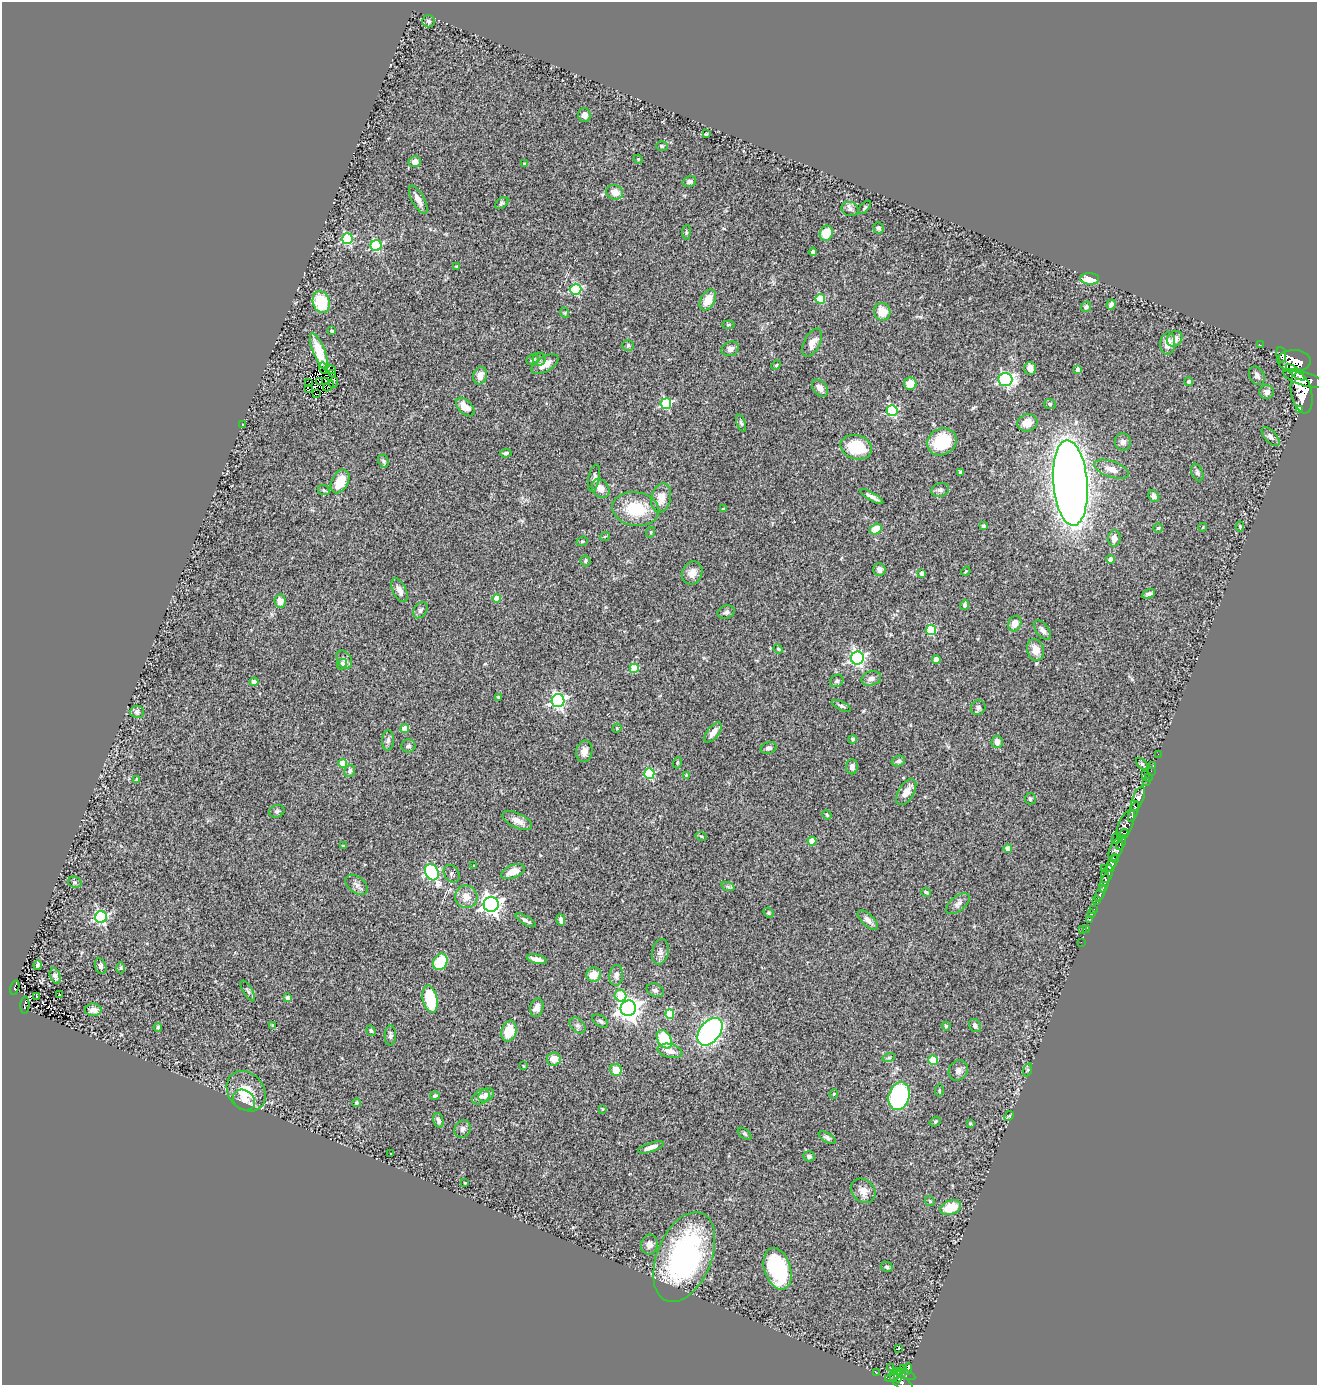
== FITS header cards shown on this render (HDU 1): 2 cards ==
NAXIS1  =                 1315
NAXIS2  =                 1383

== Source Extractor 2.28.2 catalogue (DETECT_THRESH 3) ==
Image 1315 x 1383 px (HDU 1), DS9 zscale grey, 1 PNG px = 1 image px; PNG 1319 x 1387 px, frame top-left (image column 1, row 1383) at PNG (2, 2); each listed source drawn as its Kron ellipse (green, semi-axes under 4 px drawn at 4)
Background 0.729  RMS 0.094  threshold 0.281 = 3 sigma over >= 5 px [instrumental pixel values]
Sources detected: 286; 5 with non-positive FLUX_AUTO (blend fragments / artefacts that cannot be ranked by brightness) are neither listed nor drawn; the other 281 listed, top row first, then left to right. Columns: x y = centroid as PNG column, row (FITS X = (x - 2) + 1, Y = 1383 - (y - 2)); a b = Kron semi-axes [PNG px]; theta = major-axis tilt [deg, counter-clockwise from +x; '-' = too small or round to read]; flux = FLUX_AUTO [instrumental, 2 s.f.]
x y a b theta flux
429 21 6 6 - 13
584 115 7 6 - 29
706 134 3 2 - 5.8
662 146 6 5 - 9.7
638 159 5 4 - 6.1
415 162 6 5 - 39
524 164 4 3 - 5.6
689 182 7 5 14 19
615 192 8 7 - 56
418 200 15 6 -61 45
502 203 7 5 36 11
865 207 8 3 50 9.4
850 209 9 7 -17 21
878 228 6 5 - 12
686 232 7 3 83 8.9
826 233 7 6 - 120
347 239 5 5 - 510
376 245 5 5 - 660
813 252 4 4 - 14
457 267 4 3 - 11
1090 279 9 6 -3 110
576 289 5 5 - 550
820 299 5 5 - 230
708 300 11 7 60 100
321 302 11 8 -72 310
1111 305 5 4 - 20
1086 307 5 4 - 11
882 312 9 8 - 96
565 313 5 3 - 6.1
728 325 6 4 6 7.9
332 331 4 3 - 17
1175 339 8 7 - 39
812 343 15 8 62 57
1168 343 11 7 85 57
628 345 6 5 - 9.8
1260 345 3 2 - 8.6
730 349 9 7 23 26
319 352 20 6 -68 100
1281 355 8 4 -81 560
539 359 6 6 - 15
533 360 6 5 - 14
1294 361 17 11 -1 3600
545 364 15 7 29 66
776 365 5 4 - 7.9
323 368 6 2 -66 2.5
1030 368 6 5 - 38
330 370 6 4 -23 1.6
1078 370 4 4 - 51
1295 372 12 3 -40 1600
332 373 4 2 - 7.7
480 376 9 7 74 59
1257 376 10 7 -61 23
1005 379 7 6 - 1000
1303 379 21 7 -17 5600
320 381 3 2 - 5.5
325 381 4 2 - 8.1
334 382 5 3 - 22
1189 382 4 4 - 18
309 383 3 2 - 1.9
910 384 6 6 - 86
328 386 6 2 44 6
820 388 9 7 -49 36
309 389 3 3 - 12
1266 392 7 6 - 24
1302 393 21 10 -78 6400
316 394 3 2 - 2.8
666 404 5 5 - 500
1050 404 6 5 - 10
465 407 11 6 -45 78
1299 409 3 2 - 130
892 410 5 5 - 610
741 423 9 4 -69 11
1027 423 10 8 17 72
243 424 3 2 - 6.3
1271 437 11 6 -48 22
942 442 15 13 28 260
1123 442 8 8 - 25
856 447 16 12 -16 220
506 453 6 4 5 12
383 461 7 5 -65 12
1111 469 18 8 -18 61
960 472 4 3 - 12
1197 472 9 5 -69 15
594 478 14 5 79 22
340 481 13 8 62 140
1070 483 43 17 -85 8900
601 489 10 8 -52 55
324 490 6 5 - 10
940 490 9 7 17 17
1154 496 6 5 - 26
872 497 13 3 -29 30
661 498 15 9 77 78
636 509 24 17 -9 260
723 509 3 3 - 6.2
983 526 4 4 - 11
1240 526 5 4 - 7.3
1203 527 4 2 - 4.3
1158 528 4 4 - 8.1
876 529 6 5 - 120
651 532 5 3 - 5.9
605 536 5 3 - 4.8
1114 538 8 6 87 46
582 541 6 4 20 8.7
1110 559 4 4 - 45
585 561 5 5 - 9.6
879 570 6 6 - 30
966 571 5 3 - 5.4
692 573 12 10 64 53
922 573 4 3 - 21
399 590 13 6 -64 39
1149 594 7 3 27 16
497 598 4 4 - 92
280 601 7 5 -83 47
965 605 5 4 - 15
420 610 9 6 53 17
726 612 9 6 19 17
1015 624 8 6 65 53
931 630 5 5 - 350
1042 630 11 6 -51 29
778 649 5 4 - 7.5
1035 650 11 8 -73 64
857 658 6 6 - 1500
344 659 10 6 -57 27
936 659 4 4 - 55
342 664 5 5 - 32
634 668 4 4 - 190
871 678 10 7 14 31
837 681 7 5 33 14
254 682 4 4 - 58
499 697 3 3 - 16
558 701 6 6 - 1400
841 706 10 4 -26 13
978 708 7 7 - 21
137 712 7 6 - 16
617 728 5 4 - 6.2
405 729 4 4 - 73
713 732 12 6 52 47
853 739 4 4 - 11
388 741 10 6 88 20
997 742 6 5 - 45
408 746 7 6 - 15
769 748 8 5 18 18
584 751 11 8 80 49
1158 754 2 2 - 17
898 761 7 5 21 14
343 763 4 4 - 140
677 763 5 3 - 7.1
1142 764 7 4 -45 10
1153 765 3 2 - 35
852 767 7 5 -89 29
350 771 6 5 - 18
1151 771 2 2 - 12
649 773 5 5 - 430
1145 774 2 2 - 75
686 775 3 3 - 5
1148 778 3 2 - 35
137 779 4 3 - 17
1146 781 3 2 - 19
906 792 15 7 58 53
1030 799 5 5 - 12
1138 799 13 5 68 1500
277 811 8 6 22 14
1133 811 11 3 71 1300
827 815 5 4 - 6.3
517 821 16 7 -26 48
1126 824 15 7 65 800
1124 834 5 4 - 470
701 836 6 3 -18 7.3
1116 838 6 3 75 130
812 841 4 4 - 120
1121 843 8 4 69 310
344 846 3 2 - 7
1008 848 4 4 - 41
1116 849 12 6 68 1000
1114 858 5 3 - 1300
1112 863 9 4 61 2400
474 866 3 2 - 5.1
1104 868 4 2 - 160
432 872 8 6 -65 800
513 872 12 6 22 81
452 874 9 7 -57 16
1107 874 9 5 68 680
75 882 7 5 -20 13
1104 883 9 4 74 1700
356 885 12 8 -39 29
728 887 7 4 -19 10
926 892 5 3 - 8.4
1100 894 9 3 62 290
466 897 11 11 - 58
1097 901 4 3 - 160
491 904 7 7 - 2900
958 904 14 7 38 30
1094 909 3 3 - 69
768 913 5 4 - 8.5
1092 914 3 2 - 17
101 917 6 6 - 1000
1090 919 2 2 - 4.9
526 920 11 3 -30 19
561 920 6 3 -77 20
868 920 13 6 -43 30
1083 929 2 2 - 3.8
1086 930 3 2 - 5
1081 942 2 2 - 6.7
660 952 13 8 78 29
537 959 10 4 -14 36
440 962 8 7 - 230
37 965 5 3 - 16
101 966 8 5 -71 16
121 968 5 3 - 6.9
594 975 7 7 - 84
616 975 10 7 85 30
55 976 8 5 -69 21
15 988 7 4 77 89
655 990 9 6 -25 18
248 991 12 4 -59 14
59 995 3 3 - 39
37 996 3 2 - 5.8
620 996 6 5 - 220
288 998 4 4 - 49
430 999 14 7 -77 280
25 1005 8 4 88 52
537 1008 9 6 75 39
628 1008 8 7 - 4500
93 1010 8 6 0 40
670 1014 5 4 - 260
600 1021 9 5 -35 16
975 1025 7 5 -59 17
273 1026 4 3 - 7.3
578 1026 9 6 -45 19
946 1026 4 4 - 7.1
158 1027 4 3 - 8.6
371 1031 5 4 - 9.4
509 1031 10 7 72 140
710 1032 15 10 51 1500
390 1036 10 5 87 18
664 1039 10 6 -59 240
670 1051 12 7 -11 45
889 1057 6 4 20 10
554 1059 7 6 - 65
933 1060 5 4 - 230
524 1066 3 2 - 4
616 1070 6 5 - 93
958 1070 10 9 - 30
1027 1070 6 4 71 9.2
939 1090 6 4 83 8.5
246 1091 22 17 -51 150
834 1094 5 4 - 8
486 1095 8 6 31 38
435 1096 5 4 - 14
899 1096 14 10 73 710
481 1097 9 7 31 26
244 1100 11 10 - 45
357 1103 4 3 - 6.9
602 1109 3 3 - 5.8
1009 1116 5 4 - 6.8
438 1120 7 5 -75 24
935 1121 6 4 35 8.4
970 1124 3 3 - 5.8
463 1129 9 7 56 25
745 1134 8 4 -37 10
827 1138 10 4 -30 15
651 1147 13 4 18 37
391 1154 3 3 - 6.9
809 1156 6 5 - 14
465 1183 3 2 - 4.6
863 1191 13 11 -43 54
930 1201 5 4 - 8.2
951 1208 11 7 20 150
649 1245 10 8 79 35
684 1257 47 27 68 1300
887 1267 6 5 - 13
778 1269 21 13 -72 540
899 1348 3 2 - 11
891 1368 3 2 - 8.3
903 1368 3 2 - 5.4
908 1369 6 3 82 180
876 1373 3 2 - 10
904 1374 12 4 -19 340
894 1375 10 3 27 360
898 1377 5 2 - 190
901 1382 13 6 -34 660
At the frame edge (FLAGS 8, measured only in part): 1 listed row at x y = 901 1382
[5 non-positive-flux detections neither listed nor drawn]